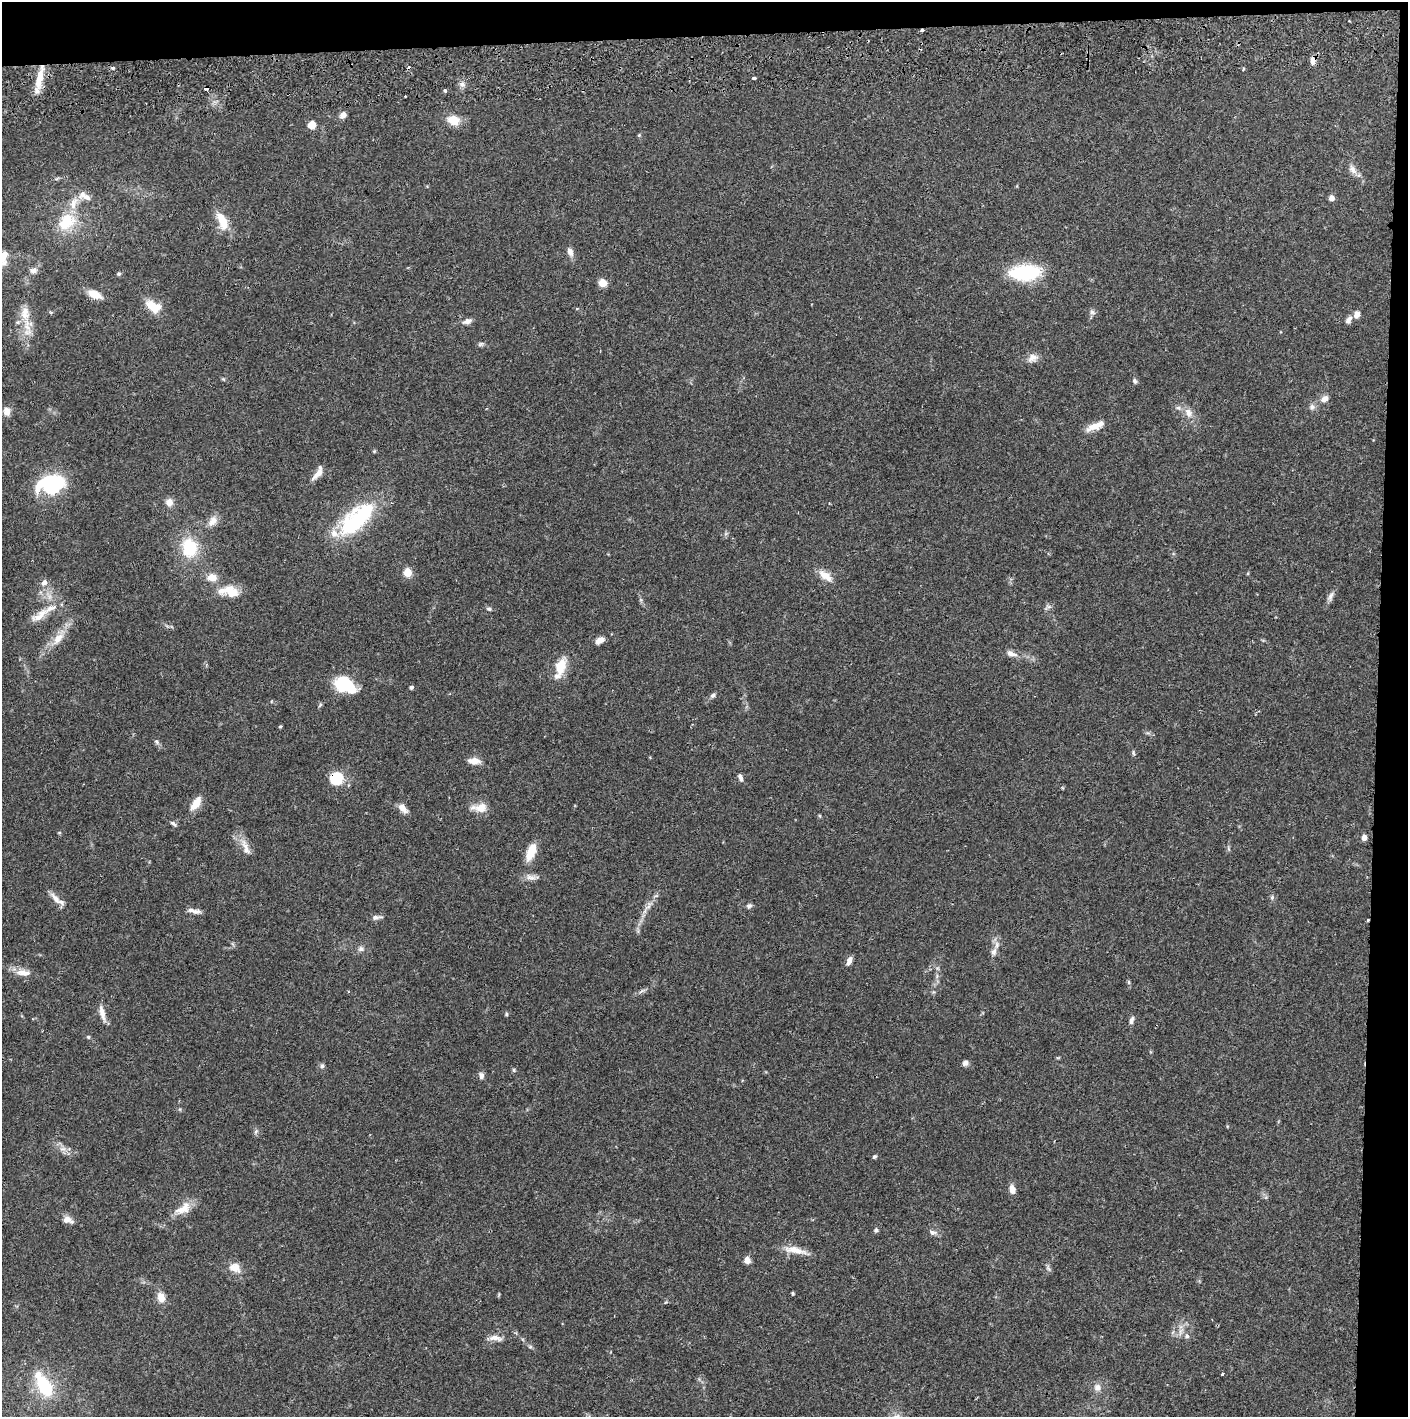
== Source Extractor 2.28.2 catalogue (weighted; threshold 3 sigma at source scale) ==
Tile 3 of 3 x 3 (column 3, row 1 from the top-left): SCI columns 2816-4221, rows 2887-4301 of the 4228 x 4359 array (HDU 1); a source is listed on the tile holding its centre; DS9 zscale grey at full resolution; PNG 1410 x 1419 px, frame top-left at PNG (2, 2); no overlay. Shown black and unused: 5% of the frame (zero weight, under 2 of 3 exposures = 3% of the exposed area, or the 3 px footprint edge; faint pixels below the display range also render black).
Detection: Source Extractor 2.28.2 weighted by HDU 2 'WHT'; one run over the whole footprint, this tile lists its part. Background 0.0678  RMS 0.0048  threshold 0.0218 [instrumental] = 3 sigma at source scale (4.5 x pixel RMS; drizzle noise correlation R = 1.50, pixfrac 1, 0.05/0.05 arcsec/px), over >= 5 px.
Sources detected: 128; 2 inside a brighter object's white glare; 2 cosmic-ray / hot-pixel residue — not listed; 5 inside a brighter listed object's ellipse — not listed separately; the other 119 listed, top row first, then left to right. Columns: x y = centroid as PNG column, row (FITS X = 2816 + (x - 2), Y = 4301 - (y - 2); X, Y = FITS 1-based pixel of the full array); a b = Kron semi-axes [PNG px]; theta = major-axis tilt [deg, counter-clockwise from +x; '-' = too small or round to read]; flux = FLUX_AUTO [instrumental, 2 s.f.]
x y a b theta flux
922 30 3 3 - 1.9
1313 61 10 6 87 2.8
113 68 4 3 - 1.4
1243 69 3 3 - 1.2
39 78 33 8 78 9.2
754 78 4 3 - 1.2
462 84 7 7 - 1.8
206 88 4 3 - 3.5
445 90 3 3 - 1.3
405 96 2 2 - 0.48
343 115 8 6 54 2.5
453 120 13 9 -16 8.1
312 125 7 7 - 4.9
639 135 5 4 - 0.55
1353 169 15 8 -58 3.1
57 179 8 3 19 0.71
83 194 15 8 56 3.1
1331 198 5 4 - 3.4
222 221 19 9 -68 11
67 222 25 19 44 17
570 252 11 7 -72 2.7
3 257 19 12 82 6.2
33 270 10 8 25 2.3
1025 272 36 17 2 28
119 274 5 4 - 0.72
603 283 5 5 - 12
94 294 14 7 -26 7.1
153 306 19 11 -28 9.3
1092 312 7 4 -45 1.1
25 314 23 13 -82 8.9
1357 314 8 7 - 2.8
1349 320 11 7 59 1.9
467 321 13 6 19 2.3
480 344 8 5 27 0.98
1033 358 14 10 27 3.4
223 379 6 4 -43 0.57
1135 381 7 5 -64 1
1325 399 11 8 36 2.6
1312 407 8 7 - 1.7
7 411 10 8 -82 3.7
1188 413 14 9 -68 4.1
1095 426 23 8 23 5.9
374 451 6 4 -18 0.53
318 473 19 7 55 4.2
51 484 24 20 26 40
169 502 8 7 - 4
213 521 15 10 52 3.9
354 523 40 23 38 41
190 548 19 16 -78 21
407 572 5 5 - 16
1248 573 5 3 - 0.43
825 575 18 9 -36 5.5
212 577 12 9 -3 4.7
44 582 8 7 - 2.3
231 591 23 15 -16 9.7
1330 596 13 6 63 2.1
1049 607 8 3 -18 0.91
489 609 7 4 -16 0.94
40 615 30 10 33 7.2
58 638 23 10 50 7.1
600 640 10 6 30 3.5
1011 653 14 7 -18 3
561 667 19 8 70 12
344 685 20 12 -24 26
411 687 4 4 - 1.2
713 695 7 6 - 1.2
280 726 3 3 - 0.66
157 742 8 4 -45 1.1
1133 753 7 4 -81 0.79
474 761 14 7 -3 4.2
740 777 10 5 -68 1.7
336 778 17 15 28 12
196 803 15 8 55 6.8
403 808 12 7 -48 3.6
481 808 15 11 6 6.2
820 816 5 4 - 0.58
173 824 10 4 -33 1
1364 838 6 5 - 2.5
246 847 26 8 -70 4.9
531 852 20 9 68 8.9
531 877 16 7 -16 2.7
1272 898 7 4 90 0.81
56 899 19 7 -50 4
649 906 11 4 68 1.9
749 906 7 6 - 1.2
194 911 19 5 -12 2.5
376 917 14 5 7 1.8
361 949 8 7 - 1.6
994 952 12 7 73 2.5
849 961 10 5 67 2.5
23 972 23 9 -5 4.6
1129 982 6 4 -89 0.69
642 991 10 4 33 1.2
102 1013 23 6 -75 3.9
506 1014 6 4 -89 0.58
1132 1020 11 5 72 1.5
88 1037 5 4 - 0.64
965 1063 7 6 - 1.6
322 1066 6 5 - 1
514 1070 6 3 -72 0.61
481 1076 10 6 -87 1.7
256 1131 6 5 - 0.93
63 1149 9 4 8 1.6
874 1157 5 4 - 0.8
1012 1189 8 6 -77 4.1
183 1209 25 12 32 7.1
67 1220 13 8 -16 3.6
876 1230 5 5 - 1.1
933 1232 10 7 -6 1.8
795 1250 31 8 -11 6.7
747 1260 7 6 - 3.3
235 1268 16 12 -29 5
792 1293 4 3 - 0.58
161 1297 12 8 -74 4.7
1187 1336 7 6 - 1.4
495 1338 19 7 -6 3.3
1222 1374 3 3 - 0.63
44 1386 23 14 -61 24
1097 1388 10 9 - 2.8
Overlapping masked pixels (flux is a lower limit): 5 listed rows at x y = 922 30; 1313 61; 39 78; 206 88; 336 778
Isophote crosses this tile's border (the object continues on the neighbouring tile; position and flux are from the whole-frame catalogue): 1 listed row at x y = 3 257